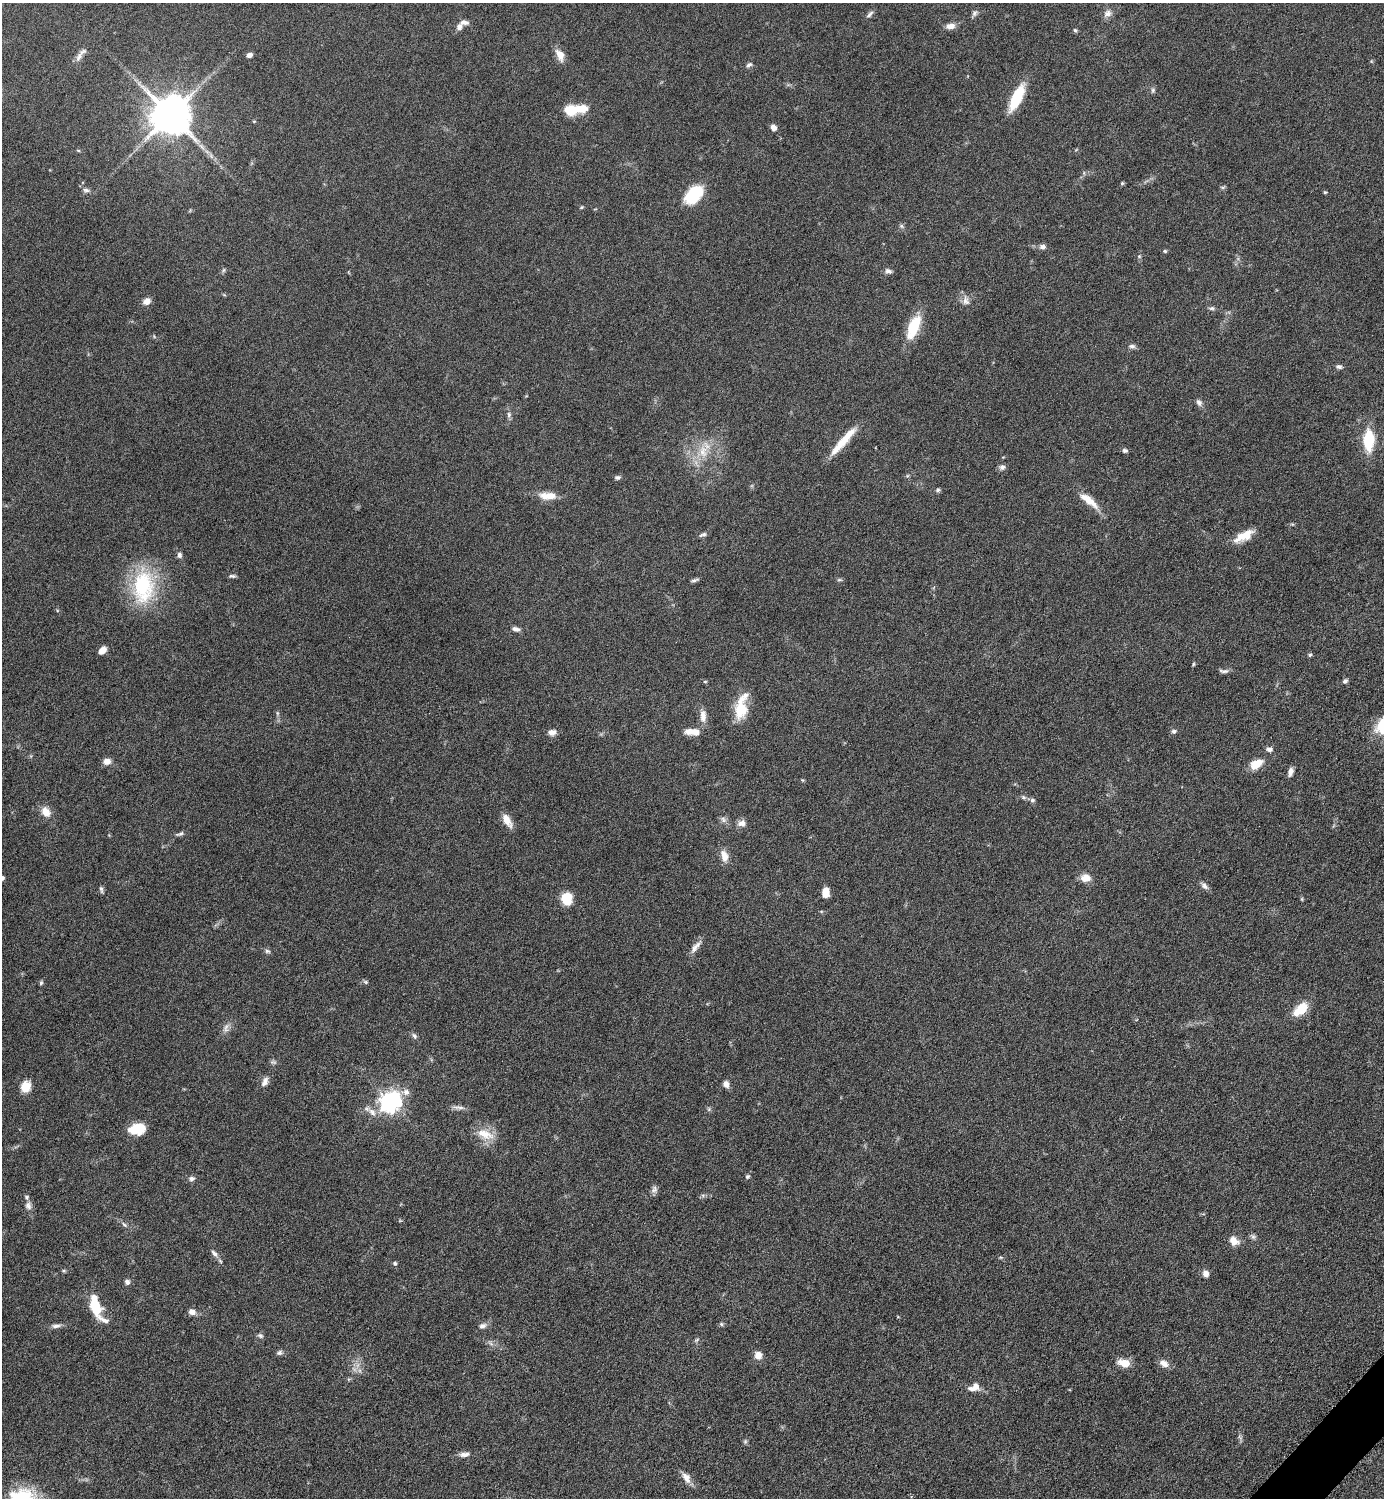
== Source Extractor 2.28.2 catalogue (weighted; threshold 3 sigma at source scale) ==
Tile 6 of 4 x 4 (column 2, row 2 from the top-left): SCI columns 1690-3071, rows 3000-4495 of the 6003 x 6003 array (HDU 1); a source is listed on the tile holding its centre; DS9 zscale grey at full resolution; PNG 1386 x 1500 px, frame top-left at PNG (2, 3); no overlay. Shown black and unused: <1% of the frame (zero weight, under 6 of 12 exposures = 1% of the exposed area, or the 3 px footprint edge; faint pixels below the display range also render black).
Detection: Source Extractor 2.28.2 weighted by HDU 2 'WHT'; one run over the whole footprint, this tile lists its part. Background 0.0872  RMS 0.0039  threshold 0.016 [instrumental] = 3 sigma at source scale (4.09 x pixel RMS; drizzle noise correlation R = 1.36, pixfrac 0.8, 0.05/0.05 arcsec/px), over >= 5 px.
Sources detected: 143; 1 too faint to see at this stretch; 1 inside a brighter object's white glare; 1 long thin detection or spike segment (spike, bleed or trail) — not listed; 8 inside a brighter listed object's ellipse — not listed separately; the other 132 listed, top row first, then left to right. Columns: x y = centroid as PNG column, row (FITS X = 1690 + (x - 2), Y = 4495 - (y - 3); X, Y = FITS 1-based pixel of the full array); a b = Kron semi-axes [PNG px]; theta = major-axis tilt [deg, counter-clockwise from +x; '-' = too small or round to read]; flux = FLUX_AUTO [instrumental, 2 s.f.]
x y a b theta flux
974 13 9 7 66 1.1
869 14 11 5 46 1.1
1107 14 12 9 43 2.1
950 26 11 7 7 2.5
459 27 8 6 79 1.7
1075 30 5 4 - 0.62
249 55 6 5 - 1.5
560 55 15 8 -63 3.6
79 57 16 7 63 2
749 65 8 5 36 1
1153 90 7 5 77 0.73
1017 98 29 10 64 14
571 110 19 10 8 10
170 115 11 11 - 1300
254 121 4 4 - 0.38
773 128 7 6 - 2
78 150 5 3 - 0.36
1122 183 5 4 - 0.46
1222 187 6 4 -18 0.53
86 190 9 6 -7 1.1
1325 192 4 4 - 0.48
694 195 22 14 45 15
581 207 5 4 - 0.45
901 226 7 5 -38 0.71
1042 247 7 6 - 1.5
1165 251 6 5 - 0.52
1139 256 5 5 - 0.48
224 270 6 4 88 0.57
888 271 10 6 -9 1.2
224 295 6 3 -19 0.38
147 301 8 7 - 2.6
966 301 14 9 -77 2.3
1212 308 8 5 13 0.77
913 327 27 12 68 12
154 336 6 4 -57 0.42
1132 346 8 6 -5 1.2
1339 367 7 5 -11 0.96
1199 402 10 7 -56 1.3
509 414 8 6 -88 1
1368 440 23 11 90 13
843 441 43 7 49 8.7
703 451 20 12 -89 6.4
1125 451 7 5 -2 0.89
1002 467 8 7 - 1.3
618 477 8 5 11 0.86
938 490 6 5 - 0.67
550 496 15 10 -1 4.3
1089 500 31 9 -38 5.9
703 535 10 5 20 0.97
1241 536 25 10 40 4.9
179 555 7 6 - 1.2
232 576 9 4 -1 0.77
694 580 13 4 16 0.79
839 580 8 4 -8 0.58
143 586 47 29 88 29
516 629 10 6 -12 1.4
102 650 8 6 44 3.1
1310 655 5 4 - 0.76
1193 664 5 3 - 0.42
1224 671 14 5 -2 1.1
705 681 5 3 - 0.39
1345 681 6 5 - 0.89
741 708 28 14 84 11
277 713 6 4 -72 0.53
703 716 17 8 -89 3
1383 727 28 18 78 13
1174 731 8 6 15 0.89
552 732 10 7 12 1.9
693 732 17 7 -5 4.6
1269 749 8 5 -6 1.3
107 761 8 7 - 2.5
1256 764 15 9 34 5.5
1290 772 10 6 78 1.6
802 780 6 3 -71 0.35
1023 797 8 6 -2 0.85
1032 800 6 6 - 0.89
46 812 13 10 -55 3.9
723 819 9 7 -59 1.3
507 820 17 8 -58 3.9
741 823 11 8 10 1.9
180 834 12 5 23 0.96
724 856 15 8 -75 3.5
2 878 4 4 - 1.2
1085 878 11 9 6 3.7
1204 886 11 7 -42 1.4
101 889 9 4 -77 0.79
826 892 9 7 84 3.8
566 899 12 10 -81 8.5
695 947 21 7 50 2.4
267 951 8 5 -16 0.83
365 982 7 5 -22 0.64
41 983 6 4 73 0.59
1300 1009 19 10 41 8.1
226 1028 14 8 69 2
414 1036 9 5 -58 0.93
273 1062 9 6 -9 0.8
265 1082 13 7 65 2
726 1084 8 7 - 1.8
26 1087 12 10 71 5.6
406 1092 11 9 -1 2
390 1102 8 7 - 220
709 1109 6 4 72 0.53
372 1112 12 9 -51 2.7
137 1129 18 11 8 8.3
485 1134 25 13 -22 6.5
748 1176 6 5 - 0.61
191 1179 8 6 6 1.3
654 1189 10 8 58 1.3
28 1206 11 8 -66 1.8
124 1225 9 5 -35 0.95
1253 1237 8 6 -74 0.93
1234 1241 12 9 -40 3.3
214 1253 12 6 -45 1.6
395 1263 5 5 - 0.69
64 1271 6 4 -18 0.46
1206 1274 8 7 - 1.9
127 1282 7 7 - 1.1
95 1306 18 10 -68 12
192 1312 8 6 -19 2.2
721 1324 6 5 - 0.67
56 1326 13 5 7 1.5
482 1326 10 7 23 1.5
260 1335 8 6 -31 0.88
696 1340 6 4 70 0.56
279 1353 8 6 32 0.9
758 1355 8 8 - 2.9
1124 1363 13 8 -13 5
1164 1363 13 8 -26 2.5
976 1387 9 8 - 2.5
745 1441 6 5 - 0.6
464 1454 13 6 4 1.8
686 1478 17 9 -57 2.9
Isophote crosses this tile's border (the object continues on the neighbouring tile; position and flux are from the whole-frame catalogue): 2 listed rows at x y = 1383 727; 2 878